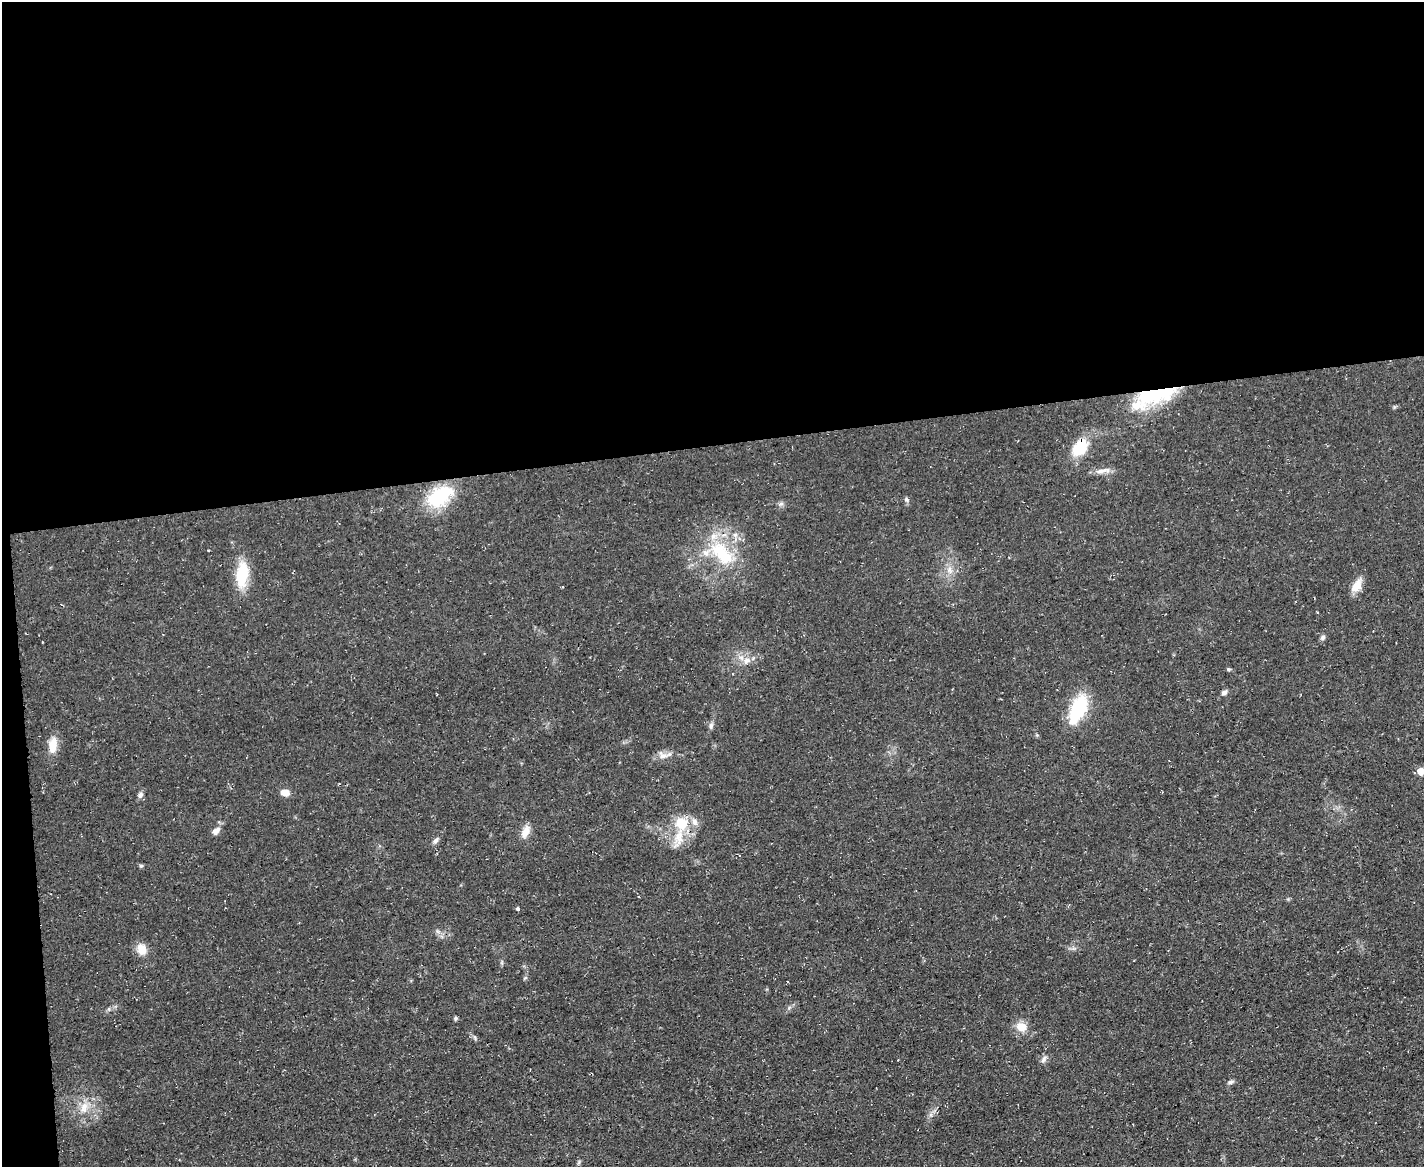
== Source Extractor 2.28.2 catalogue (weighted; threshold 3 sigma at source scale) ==
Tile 1 of 3 x 4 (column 1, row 1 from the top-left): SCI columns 130-1551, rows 3496-4660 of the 4641 x 4660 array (HDU 1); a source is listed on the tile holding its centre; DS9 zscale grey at full resolution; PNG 1426 x 1169 px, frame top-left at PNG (2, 2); no overlay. Shown black and unused: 39% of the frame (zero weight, under 3 of 4 exposures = <1% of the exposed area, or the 3 px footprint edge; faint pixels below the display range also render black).
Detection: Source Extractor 2.28.2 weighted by HDU 2 'WHT'; one run over the whole footprint, this tile lists its part. Background 0.0603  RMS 0.0071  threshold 0.0321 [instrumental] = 3 sigma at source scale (4.5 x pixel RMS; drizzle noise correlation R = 1.50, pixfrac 1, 0.05/0.05 arcsec/px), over >= 5 px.
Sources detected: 39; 4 inside a brighter listed object's ellipse — not listed separately; the other 35 listed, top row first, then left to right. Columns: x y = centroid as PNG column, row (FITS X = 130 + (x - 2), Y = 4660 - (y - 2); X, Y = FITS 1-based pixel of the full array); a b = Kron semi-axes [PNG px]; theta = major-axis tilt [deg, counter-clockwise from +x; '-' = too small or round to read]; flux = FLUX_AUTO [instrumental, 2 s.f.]
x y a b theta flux
1156 394 46 17 15 60
1080 447 22 14 54 23
1103 471 25 6 9 5.1
439 496 30 18 33 44
906 499 8 5 -46 1.4
781 504 7 5 30 1.7
722 553 41 20 -47 40
949 570 11 6 -86 4
242 574 30 13 84 26
1357 586 16 10 59 8.6
1323 637 8 6 45 1.8
747 660 11 8 22 4.6
1228 669 5 4 - 0.96
1224 692 8 5 37 2.5
1078 709 35 15 66 39
711 726 10 5 75 2.1
53 745 18 10 81 10
663 755 13 10 -25 5.2
1421 771 5 5 - 15
285 792 9 6 -11 6.2
140 795 7 6 - 2.5
681 823 15 15 - 17
216 831 12 7 43 4.7
525 832 17 9 66 6.7
436 840 9 6 51 2.3
141 866 5 5 - 1.1
518 909 3 3 - 3.1
142 949 14 11 -73 8.4
789 1008 6 4 20 1.2
456 1018 5 4 - 1.2
1021 1027 14 12 -15 8.9
474 1037 6 4 -70 1.1
1044 1059 11 6 59 2.4
1231 1082 9 5 14 1.7
84 1107 17 10 75 8.6
Overlapping masked pixels (flux is a lower limit): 2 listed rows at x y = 1156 394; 1080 447
Isophote crosses this tile's border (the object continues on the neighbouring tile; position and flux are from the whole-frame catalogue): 1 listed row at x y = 1421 771